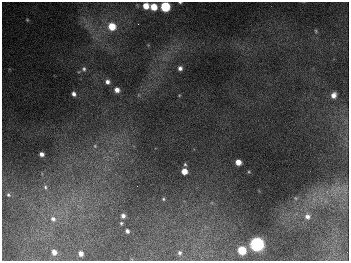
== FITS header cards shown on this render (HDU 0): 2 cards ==
NAXIS1  =                  347
NAXIS2  =                  259

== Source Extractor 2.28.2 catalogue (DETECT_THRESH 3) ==
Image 347 x 259 px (HDU 0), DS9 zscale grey, 1 PNG px = 1 image px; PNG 351 x 263 px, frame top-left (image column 1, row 259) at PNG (2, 2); no overlay
Background 677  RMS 49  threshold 147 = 3 sigma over >= 5 px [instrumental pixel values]
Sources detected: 36; all 36 listed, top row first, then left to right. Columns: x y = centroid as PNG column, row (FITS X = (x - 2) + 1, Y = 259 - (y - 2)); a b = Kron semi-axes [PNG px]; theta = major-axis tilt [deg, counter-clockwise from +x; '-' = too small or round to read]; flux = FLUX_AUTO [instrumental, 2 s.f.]
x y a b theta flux
180 2 3 2 - 3.8e+03
146 6 5 5 - 4.2e+04
154 7 5 5 - 6.4e+04
165 7 6 6 - 2.6e+05
27 20 5 4 - 3.9e+03
138 24 2 2 - 2.4e+03
112 26 7 6 - 8.0e+04
316 31 5 4 - 4.2e+03
180 68 5 4 - 1.2e+04
84 69 7 6 - 8.7e+03
107 82 5 5 - 1.4e+04
117 90 5 5 - 2.2e+04
74 94 4 4 - 1.3e+04
179 95 4 3 - 2.8e+03
334 95 6 5 - 2.0e+04
95 146 6 6 - 7.5e+03
42 154 4 4 - 1.5e+04
238 162 5 5 - 3.5e+04
185 164 5 4 - 4.7e+03
184 171 5 5 - 3.8e+04
249 172 4 3 - 2.8e+03
45 187 7 6 - 9.2e+03
337 188 11 5 45 1.9e+04
8 195 6 5 - 6.0e+03
296 198 5 5 - 4.5e+03
163 199 5 4 - 4.7e+03
123 216 4 4 - 1.2e+04
307 216 8 8 - 1.9e+04
53 219 8 7 - 1.7e+04
121 223 4 3 - 4.0e+03
127 231 4 4 - 8.9e+03
257 244 7 6 - 1.0e+06
242 250 6 5 - 1.2e+05
54 252 5 4 - 1.8e+04
180 253 5 5 - 6.8e+03
81 254 5 4 - 1.8e+04
At the frame edge (FLAGS 8, measured only in part): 2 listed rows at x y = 180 2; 165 7